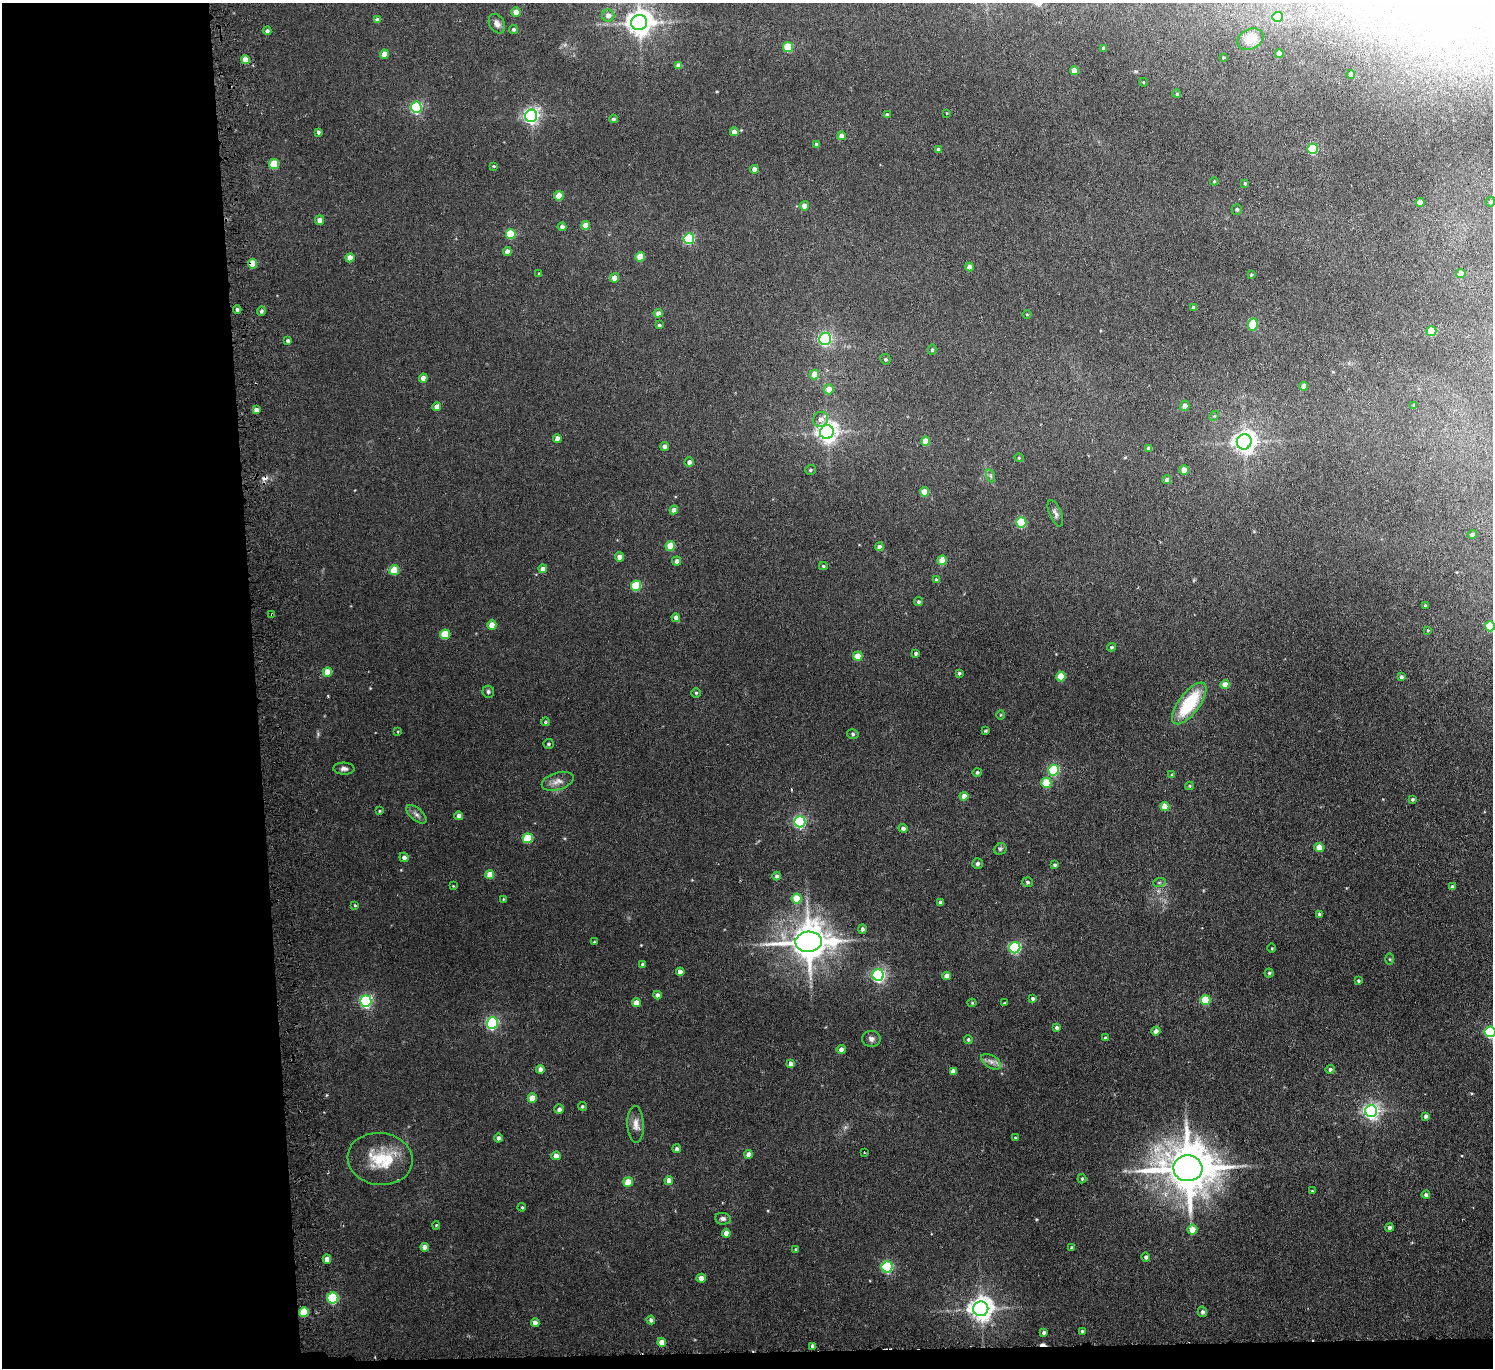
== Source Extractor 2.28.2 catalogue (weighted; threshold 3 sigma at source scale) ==
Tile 7 of 3 x 3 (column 1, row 3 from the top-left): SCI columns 52-1542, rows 125-1490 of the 4545 x 4424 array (HDU 1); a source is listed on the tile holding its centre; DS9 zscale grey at full resolution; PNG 1495 x 1370 px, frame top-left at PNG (2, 3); each listed source drawn as its Kron ellipse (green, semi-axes under 4 px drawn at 4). Shown black and unused: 18% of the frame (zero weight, under 3 of 6 exposures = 2% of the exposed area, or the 3 px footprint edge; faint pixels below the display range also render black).
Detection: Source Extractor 2.28.2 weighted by HDU 2 'WHT'; one run over the whole footprint, this tile lists its part. Background -0.0823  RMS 0.0079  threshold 0.0324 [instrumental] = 3 sigma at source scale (4.09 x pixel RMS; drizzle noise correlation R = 1.36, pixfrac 0.8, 0.05/0.05 arcsec/px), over >= 5 px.
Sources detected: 241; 2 inside a brighter object's white glare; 2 cosmic-ray / hot-pixel residue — neither listed nor drawn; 2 inside a brighter listed object's ellipse — not listed separately; the other 235 listed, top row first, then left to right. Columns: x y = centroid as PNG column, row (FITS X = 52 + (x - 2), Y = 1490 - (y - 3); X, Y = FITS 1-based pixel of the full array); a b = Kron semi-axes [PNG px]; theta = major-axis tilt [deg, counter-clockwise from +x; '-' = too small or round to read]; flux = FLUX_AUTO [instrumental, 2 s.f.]
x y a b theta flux
516 12 4 4 - 8.5
608 16 6 6 - 4
1277 17 5 5 - 17
377 20 4 4 - 3.7
639 23 8 7 - 760
497 24 10 7 -59 3.6
514 29 5 4 - 1.3
267 31 4 4 - 1.8
1250 39 13 10 24 12
788 47 5 5 - 23
1103 48 4 3 - 1.6
384 54 4 4 - 9.3
1279 54 4 4 - 7.3
1223 57 3 3 - 0.64
245 59 4 4 - 8.6
678 65 4 4 - 3.7
1074 71 4 4 - 9.4
1351 75 4 4 - 4
1143 82 4 3 - 0.54
1177 94 4 4 - 1
416 107 5 5 - 100
947 113 3 3 - 0.61
887 115 4 4 - 1.9
531 116 6 6 - 240
613 119 4 3 - 1.4
318 132 3 3 - 1.4
734 132 4 4 - 6.3
841 136 4 4 - 4.5
816 144 3 3 - 2
938 149 4 4 - 1.8
1313 149 5 5 - 50
274 164 5 5 - 24
493 166 3 3 - 0.71
754 169 4 4 - 5.6
1214 181 4 3 - 0.78
1245 183 4 3 - 0.91
559 196 4 4 - 15
1420 202 4 4 - 5.7
1490 202 5 4 - 1.5
804 206 4 4 - 4.8
1237 209 5 5 - 1.3
320 220 4 4 - 4.6
586 225 4 4 - 8.4
562 227 4 4 - 2.8
511 234 5 5 - 28
689 239 5 5 - 60
507 252 4 4 - 4.7
640 257 5 4 - 15
350 258 4 4 - 6.6
252 264 5 4 - 17
969 267 4 4 - 5.5
539 273 3 3 - 0.49
1461 273 4 4 - 9.5
1251 274 3 3 - 0.88
614 278 4 4 - 6.8
1194 308 4 4 - 3
237 310 4 4 - 1.9
261 311 4 4 - 1.5
658 313 4 4 - 3.6
1027 314 4 3 - 0.64
659 325 4 3 - 1.1
1253 325 6 5 - 29
1431 331 5 5 - 27
825 339 6 6 - 90
288 341 4 3 - 2
932 350 5 4 - 1.1
885 359 5 5 - 1.3
814 375 5 4 - 11
423 378 4 4 - 6
1304 386 4 4 - 6.3
829 389 5 5 - 9.6
1414 405 4 3 - 0.77
1185 406 5 4 - 3.8
437 407 4 4 - 5.4
256 410 4 4 - 4.7
1214 416 5 4 - 0.95
821 419 8 7 - 3.7
827 432 7 7 - 450
557 439 4 4 - 5.5
926 441 4 4 - 11
1244 442 8 7 - 510
665 446 4 4 - 3
1149 448 4 4 - 2.2
1019 458 4 4 - 0.81
689 462 4 4 - 2.9
810 470 5 5 - 1.2
1184 470 4 4 - 9.9
991 476 6 4 -71 1.2
1167 480 4 4 - 3.9
924 492 4 4 - 11
674 510 4 4 - 4.7
1055 513 14 6 -67 2.8
1021 522 5 5 - 49
1472 534 4 4 - 2.3
670 546 5 4 - 17
879 547 4 4 - 2.9
620 557 4 4 - 6.8
942 560 5 4 - 14
677 561 4 4 - 2.7
823 566 4 3 - 0.95
543 569 4 4 - 5
394 570 5 4 - 22
936 579 4 3 - 1.3
636 586 5 5 - 32
918 602 4 4 - 1.5
1425 606 3 3 - 1.2
272 614 4 3 - 0.72
676 618 4 4 - 3.5
492 625 4 4 - 11
1490 626 5 5 - 32
1428 630 4 2 - 0.49
445 634 5 5 - 22
1111 647 4 4 - 1.3
916 653 3 3 - 1.4
858 656 5 4 - 15
327 672 4 4 - 14
959 673 4 3 - 1.3
1061 676 5 4 - 19
1401 677 4 3 - 1.5
1225 684 4 4 - 8.7
488 691 6 6 - 1.5
696 693 5 4 - 1
1189 703 25 10 53 44
1001 715 5 3 - 0.69
545 722 4 4 - 1.2
986 731 3 3 - 0.9
398 732 3 3 - 0.6
853 734 6 4 -15 1.2
548 744 5 5 - 1.4
344 769 10 6 -2 2.6
1054 770 5 5 - 62
977 772 5 4 - 1.3
1172 775 4 3 - 1.6
558 781 16 8 17 5.3
1046 783 5 5 - 22
1190 786 4 4 - 0.78
964 796 4 4 - 5.7
1412 799 4 4 - 1.5
1165 807 4 4 - 11
380 811 3 3 - 0.64
416 814 12 6 -41 2.9
459 816 4 4 - 4.1
800 822 5 5 - 110
903 828 4 4 - 2.3
528 838 5 5 - 31
1319 847 4 4 - 10
1000 849 6 5 - 1.4
404 857 5 4 - 2.7
977 864 5 5 - 2
1055 865 4 3 - 1.2
490 874 4 4 - 11
777 876 4 4 - 2
1027 882 5 5 - 1.6
1159 883 6 4 19 1
453 886 4 4 - 0.59
1452 887 4 4 - 2.7
503 899 3 3 - 0.58
797 899 5 5 - 20
940 903 4 4 - 2.6
355 905 4 3 - 1.2
1319 914 4 4 - 1.6
862 929 5 4 - 1.8
594 942 3 3 - 0.78
809 942 13 10 6 2000
1015 948 5 5 - 96
1272 948 5 3 - 0.71
1390 959 5 3 - 0.76
643 964 4 4 - 1.8
680 972 4 4 - 5.2
1269 973 4 4 - 1.1
878 975 6 6 - 160
946 976 4 4 - 4.7
1358 981 4 4 - 1.1
658 995 4 4 - 3.4
1033 998 4 4 - 1.6
1205 1000 5 5 - 27
366 1001 6 5 - 120
636 1003 4 4 - 5.8
972 1003 4 4 - 0.81
1004 1003 4 2 - 0.5
492 1023 6 5 - 110
1057 1027 4 4 - 1.7
1156 1031 4 4 - 3.3
1490 1032 5 5 - 60
1105 1038 4 3 - 1.6
871 1039 9 8 - 2.9
968 1040 5 4 - 1.1
841 1049 4 4 - 4.3
991 1062 11 6 -33 3.6
791 1064 4 4 - 4.8
540 1069 4 4 - 3.8
1330 1069 4 4 - 1.9
953 1071 4 4 - 3.7
532 1098 4 4 - 11
582 1106 4 4 - 1.2
559 1109 5 4 - 2.6
1371 1111 6 6 - 240
1425 1116 4 3 - 1.9
636 1124 18 8 -87 5.7
499 1138 4 4 - 2.5
1015 1138 3 3 - 0.87
676 1149 4 4 - 2
865 1153 3 2 - 0.6
748 1154 4 4 - 5.4
556 1156 4 4 - 6.3
380 1159 32 26 -7 29
1188 1168 14 13 - 3600
1082 1179 5 4 - 0.91
669 1180 4 4 - 5.9
628 1182 5 4 - 15
1312 1191 4 4 - 0.78
1426 1195 4 4 - 2.3
522 1207 4 3 - 0.85
723 1219 8 5 -6 2.4
436 1225 4 4 - 0.65
1389 1228 4 4 - 2.5
1192 1229 5 5 - 8.5
726 1233 4 4 - 5.8
425 1247 4 4 - 6.2
1072 1248 3 3 - 1.4
796 1249 4 3 - 0.69
1146 1257 4 4 - 2
327 1259 4 4 - 6.9
887 1267 5 5 - 75
701 1278 4 4 - 6.2
333 1298 5 5 - 63
981 1309 7 7 - 650
304 1312 5 4 - 23
1202 1312 5 4 - 2.3
651 1320 4 4 - 2.1
535 1323 4 4 - 5.1
1082 1331 3 3 - 0.99
1044 1332 4 4 - 1.6
662 1342 4 4 - 6.7
812 1346 4 3 - 2.3
Overlapping masked pixels (flux is a lower limit): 2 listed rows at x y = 252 264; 272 614
Isophote crosses this tile's border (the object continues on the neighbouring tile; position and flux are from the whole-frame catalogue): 2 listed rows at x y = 1490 626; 1490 1032